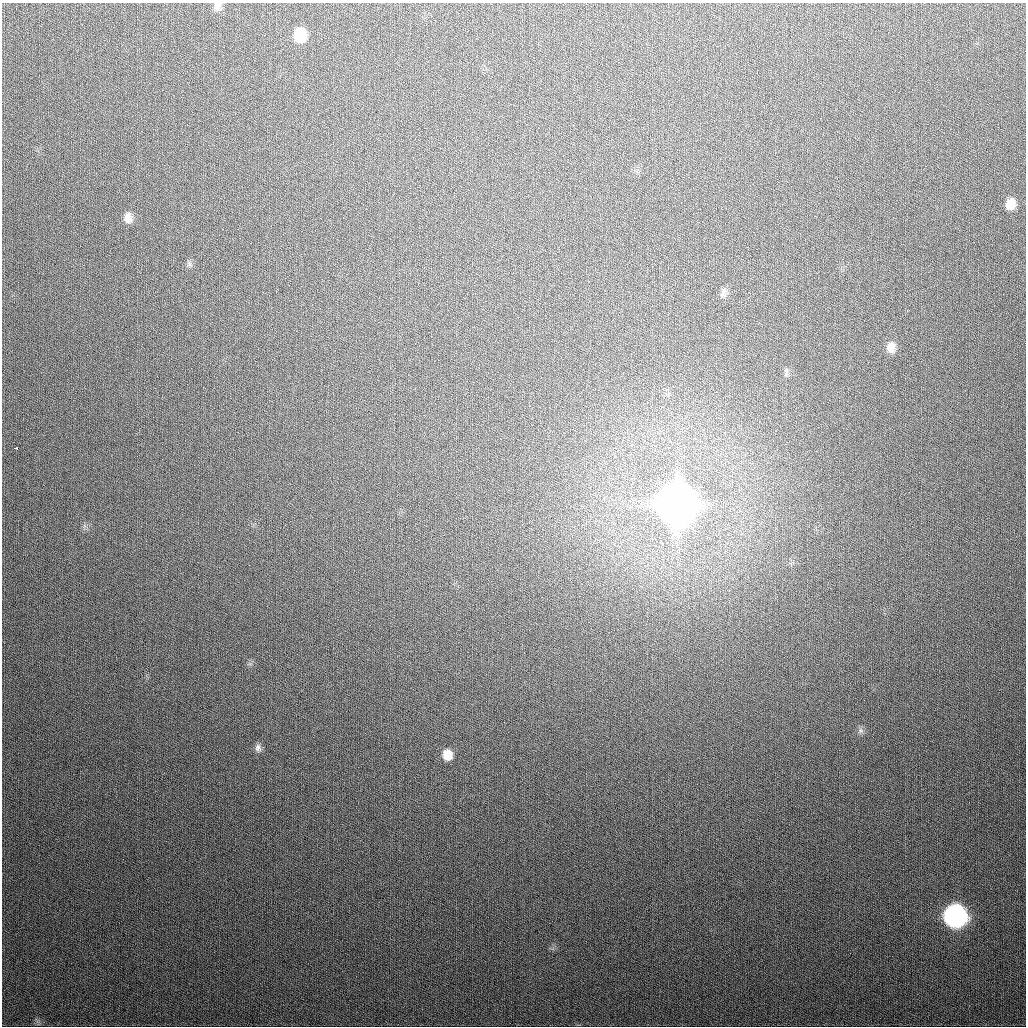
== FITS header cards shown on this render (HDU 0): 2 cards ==
NAXIS1  =                 1024
NAXIS2  =                 1024

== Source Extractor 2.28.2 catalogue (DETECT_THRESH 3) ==
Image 1024 x 1024 px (HDU 0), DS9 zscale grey, 1 PNG px = 1 image px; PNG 1028 x 1028 px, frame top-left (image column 1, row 1024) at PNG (2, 3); no overlay
Background 339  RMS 13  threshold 39.2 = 3 sigma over >= 5 px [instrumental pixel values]
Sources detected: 14; all 14 listed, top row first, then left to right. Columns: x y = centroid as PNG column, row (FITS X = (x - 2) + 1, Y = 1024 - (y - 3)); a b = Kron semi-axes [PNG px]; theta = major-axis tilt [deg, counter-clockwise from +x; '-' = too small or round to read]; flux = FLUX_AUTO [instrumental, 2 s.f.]
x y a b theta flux
217 6 11 9 -79 4.8e+03
300 35 12 10 88 2.6e+04
1010 204 14 11 74 1.2e+04
128 218 13 8 -82 6.5e+03
190 264 9 5 -67 2.1e+03
723 293 14 7 75 3.8e+03
891 347 13 10 -89 7.8e+03
786 373 11 2 90 1.5e+03
16 448 4 2 - 3.6e+03
676 504 15 14 - 5.5e+06
861 730 9 6 -88 2.9e+03
258 748 11 8 -75 3.7e+03
447 755 11 10 - 1.2e+04
955 916 12 12 - 4.7e+05
At the frame edge (FLAGS 8, measured only in part): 1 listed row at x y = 217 6